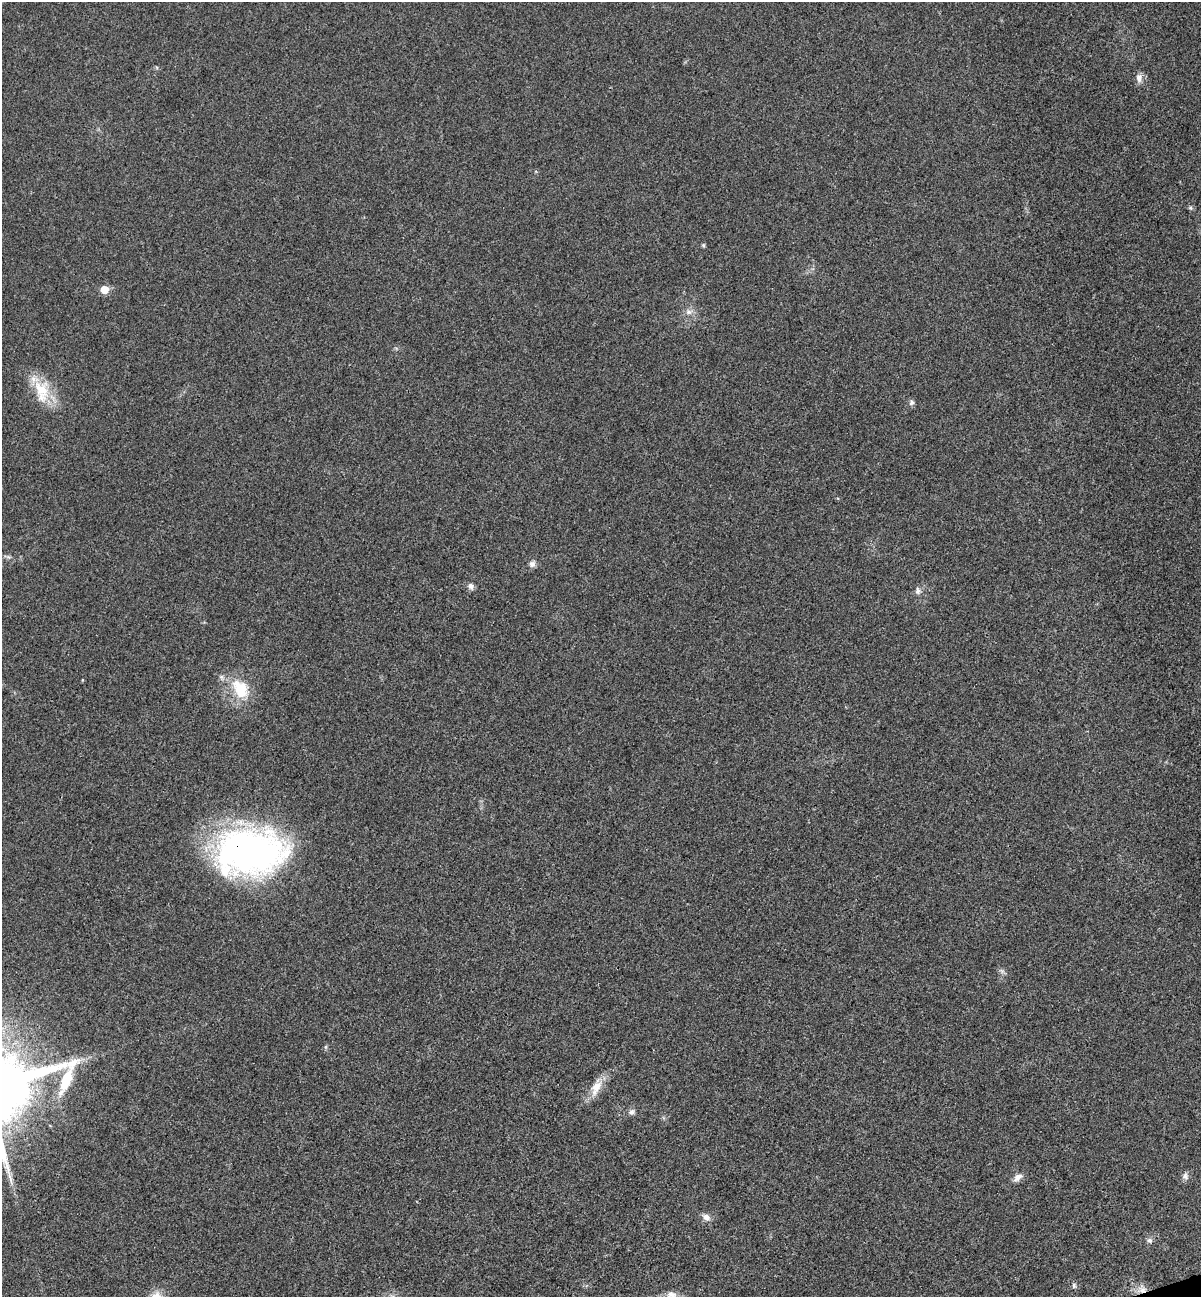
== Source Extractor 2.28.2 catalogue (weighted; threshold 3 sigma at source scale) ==
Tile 6 of 4 x 4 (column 2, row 2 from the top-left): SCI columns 1365-2563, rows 2650-3944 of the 5253 x 5299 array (HDU 1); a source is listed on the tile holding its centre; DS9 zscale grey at full resolution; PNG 1203 x 1299 px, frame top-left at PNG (2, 2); no overlay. Shown black and unused: <1% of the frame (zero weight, under 3 of 4 exposures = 6% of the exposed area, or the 3 px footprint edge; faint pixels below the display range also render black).
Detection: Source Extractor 2.28.2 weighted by HDU 2 'WHT'; one run over the whole footprint, this tile lists its part. Background 0.0197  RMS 0.0064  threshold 0.0286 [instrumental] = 3 sigma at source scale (4.5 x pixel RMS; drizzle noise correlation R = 1.50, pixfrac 1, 0.05/0.05 arcsec/px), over >= 5 px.
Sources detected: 22; all 22 listed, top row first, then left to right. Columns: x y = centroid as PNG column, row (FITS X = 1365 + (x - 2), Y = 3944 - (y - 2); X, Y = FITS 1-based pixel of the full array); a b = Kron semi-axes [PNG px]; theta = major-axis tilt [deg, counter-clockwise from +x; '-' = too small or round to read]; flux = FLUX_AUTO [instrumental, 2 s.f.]
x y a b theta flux
1139 78 12 8 88 3.3
1190 208 6 6 - 1.2
703 245 5 5 - 0.85
104 290 5 5 - 12
688 312 8 7 - 2.7
41 391 35 19 -75 20
912 402 6 6 - 1.6
532 564 8 8 - 2.4
471 586 9 7 -71 2.3
918 591 10 6 88 2.1
82 680 4 3 - 0.5
240 689 30 20 -59 21
250 852 72 45 3 230
596 1087 24 11 65 9.2
632 1112 8 7 - 2.1
1185 1176 9 8 - 2.3
1018 1177 13 7 41 3.4
706 1217 10 7 -32 3.4
1149 1240 7 7 - 1.7
1074 1285 7 5 -88 1.2
1142 1290 10 7 4 4.2
671 1295 19 11 28 8
Overlapping masked pixels (flux is a lower limit): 2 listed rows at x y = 250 852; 1142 1290
Isophote crosses this tile's border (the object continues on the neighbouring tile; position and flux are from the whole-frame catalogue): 1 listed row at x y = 671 1295